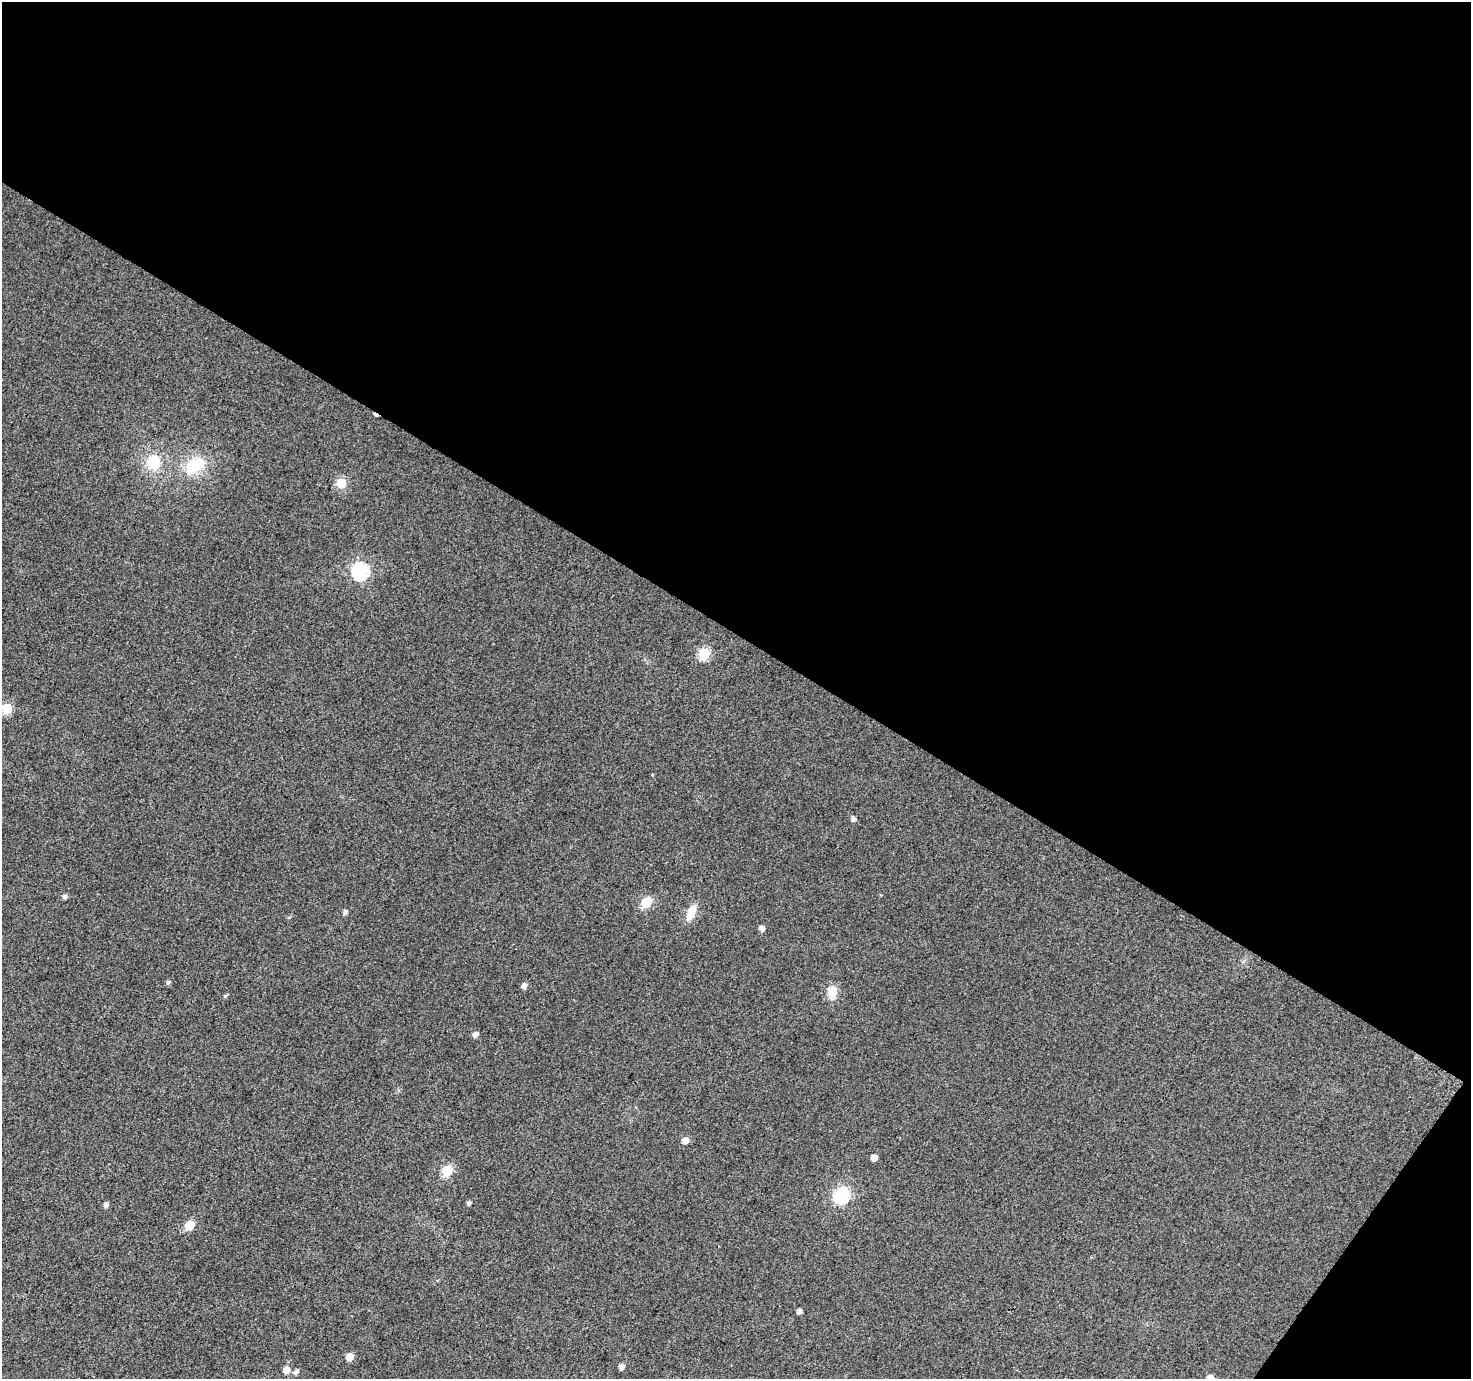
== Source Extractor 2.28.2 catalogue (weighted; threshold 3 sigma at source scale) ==
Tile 2 of 2 x 2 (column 2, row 1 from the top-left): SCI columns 1471-2939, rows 1494-2870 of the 2940 x 2970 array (HDU 1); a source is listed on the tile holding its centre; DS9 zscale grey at full resolution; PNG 1473 x 1381 px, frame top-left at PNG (2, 2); no overlay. Shown black and unused: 48% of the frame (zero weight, under 3 of 4 exposures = <1% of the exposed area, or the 3 px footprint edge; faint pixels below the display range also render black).
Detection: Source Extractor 2.28.2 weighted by HDU 2 'WHT'; one run over the whole footprint, this tile lists its part. Background 0.0405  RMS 0.011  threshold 0.0493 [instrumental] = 3 sigma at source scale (4.5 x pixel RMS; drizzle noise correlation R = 1.50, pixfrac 1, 0.0396/0.0396 arcsec/px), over >= 5 px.
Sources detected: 31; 1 cosmic-ray / hot-pixel residue — not listed; the other 30 listed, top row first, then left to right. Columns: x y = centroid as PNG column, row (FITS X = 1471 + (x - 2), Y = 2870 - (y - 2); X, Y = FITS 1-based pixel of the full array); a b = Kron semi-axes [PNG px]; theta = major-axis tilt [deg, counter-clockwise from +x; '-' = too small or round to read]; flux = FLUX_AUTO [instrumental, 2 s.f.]
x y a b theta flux
154 462 17 15 -81 30
194 465 28 17 30 38
341 483 6 5 - 42
360 571 7 7 - 260
704 654 6 6 - 77
7 708 6 6 - 53
853 819 5 5 - 4.1
65 897 5 5 - 3.1
646 902 6 6 - 67
345 912 5 5 - 3
691 913 17 9 66 16
762 928 5 5 - 5.3
168 982 6 5 - 2.2
524 986 5 5 - 4.7
832 992 14 11 -89 14
225 996 5 4 - 1.4
475 1035 6 5 - 4.6
685 1140 6 5 - 7.6
874 1157 5 5 - 7.9
447 1170 6 6 - 70
841 1195 7 6 - 200
469 1203 4 4 - 2.8
106 1205 5 5 - 3.6
190 1225 6 5 - 40
799 1311 5 4 - 4.3
349 1356 6 5 - 11
621 1367 5 5 - 4.7
286 1370 6 5 - 9.2
296 1372 6 5 - 3.6
1210 1378 5 5 - 15
Isophote crosses this tile's border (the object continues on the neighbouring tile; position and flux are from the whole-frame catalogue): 1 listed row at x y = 1210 1378